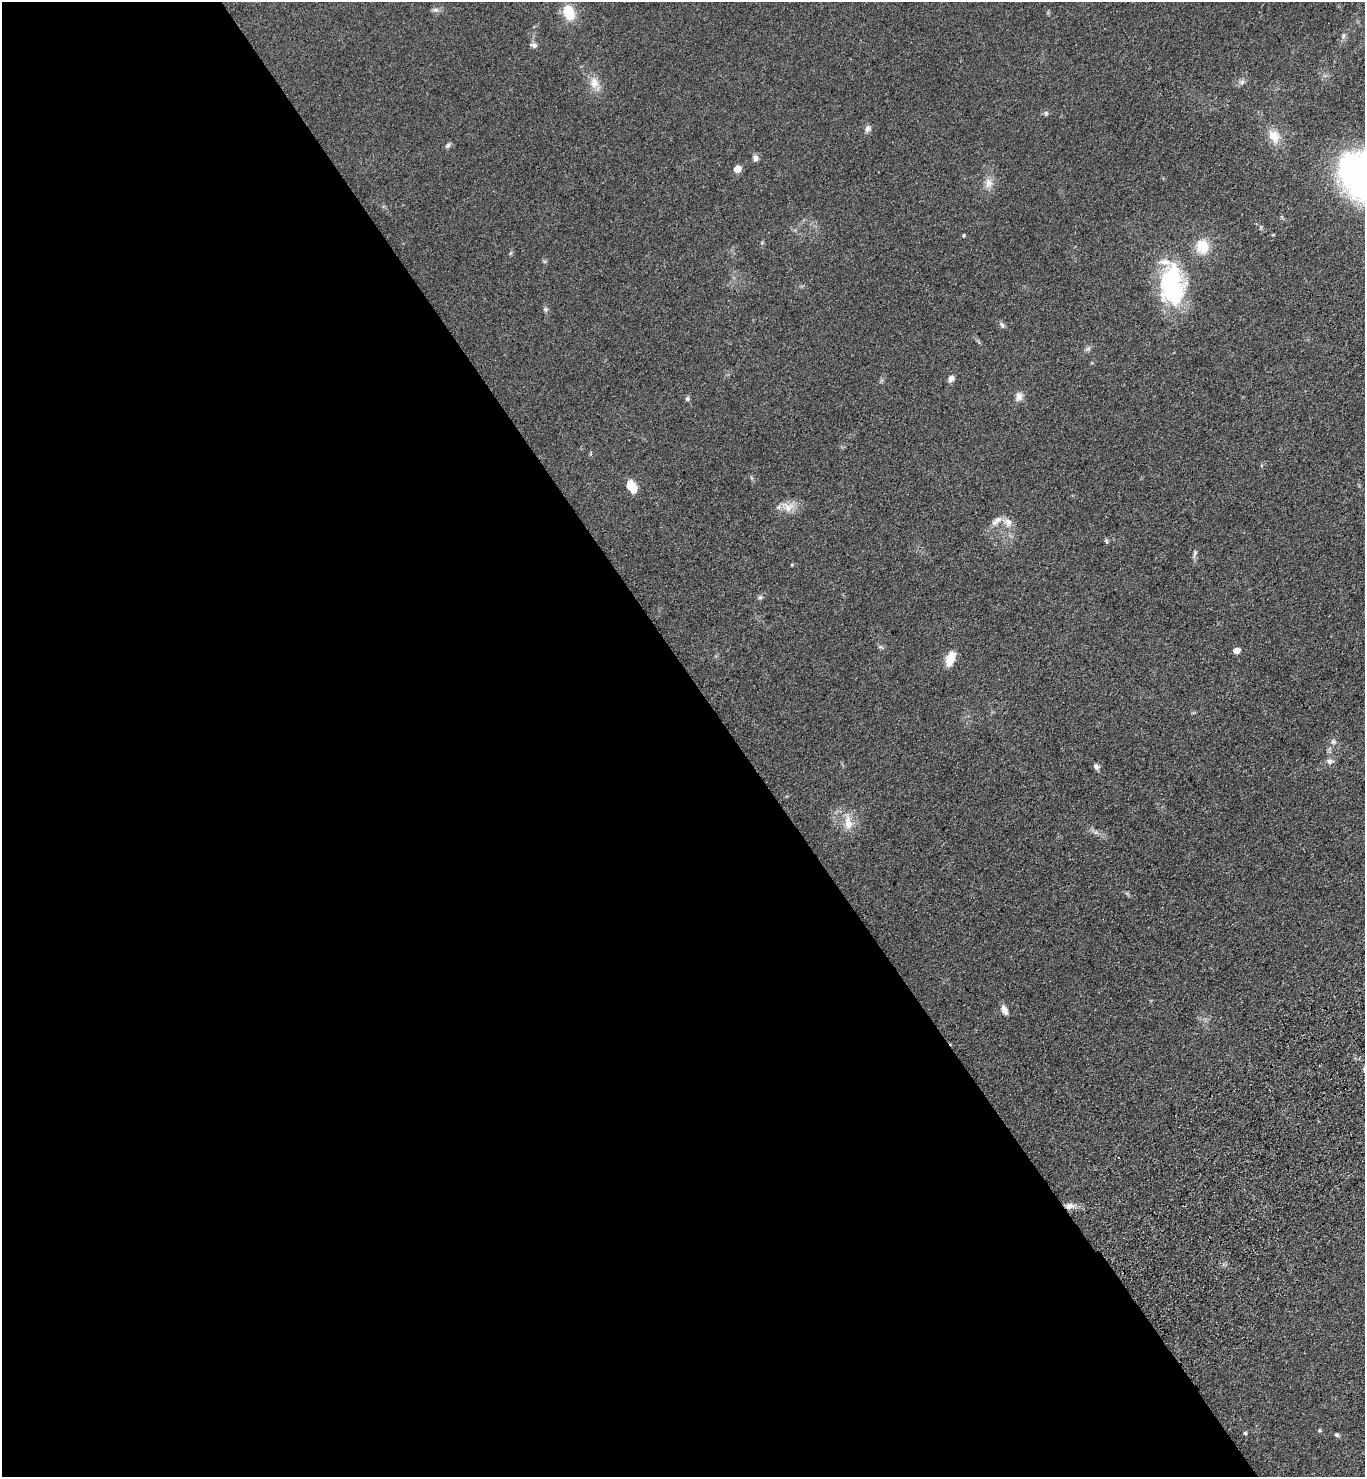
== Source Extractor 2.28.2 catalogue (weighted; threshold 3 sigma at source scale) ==
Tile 9 of 4 x 4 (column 1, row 3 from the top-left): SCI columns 372-1734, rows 1569-3043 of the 6055 x 6086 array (HDU 1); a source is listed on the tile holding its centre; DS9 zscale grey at full resolution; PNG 1367 x 1479 px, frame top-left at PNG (2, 2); no overlay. Shown black and unused: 54% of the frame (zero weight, under 3 of 4 exposures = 6% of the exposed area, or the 3 px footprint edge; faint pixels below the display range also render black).
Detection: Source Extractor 2.28.2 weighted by HDU 2 'WHT'; one run over the whole footprint, this tile lists its part. Background 0.0995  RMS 0.0068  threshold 0.0306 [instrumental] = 3 sigma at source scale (4.5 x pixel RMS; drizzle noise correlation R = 1.50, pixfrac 1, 0.05/0.05 arcsec/px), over >= 5 px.
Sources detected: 41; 2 inside a brighter listed object's ellipse — not listed separately; the other 39 listed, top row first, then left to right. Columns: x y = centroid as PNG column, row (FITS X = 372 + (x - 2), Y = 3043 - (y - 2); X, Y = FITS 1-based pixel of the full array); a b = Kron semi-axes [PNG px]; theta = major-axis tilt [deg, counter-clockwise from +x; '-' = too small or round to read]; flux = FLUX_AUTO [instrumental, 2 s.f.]
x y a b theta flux
435 10 8 6 -1 2
569 12 18 12 -69 16
1343 36 9 6 61 1.9
533 45 11 6 -16 2
1242 82 8 6 22 2
594 83 17 12 -86 7.7
1046 113 7 5 -90 1.2
868 129 9 7 64 2.4
1274 136 17 13 -60 10
448 146 8 5 51 1.5
755 158 8 7 - 2.5
737 169 5 5 - 12
989 183 14 11 88 5.7
963 236 5 4 - 0.85
1202 247 19 17 -86 14
510 253 6 4 86 0.9
1172 285 50 29 -87 73
545 309 6 5 - 1.2
1002 325 9 5 -67 1.5
951 379 8 6 64 3.1
1019 397 11 9 59 3.9
687 399 6 6 - 1.4
631 486 12 8 -64 13
788 507 17 14 17 8
1008 522 13 11 -53 5.4
1106 541 7 4 -89 1
1194 554 14 3 70 1.7
760 597 7 5 21 1.3
1236 650 5 5 - 7.1
950 659 18 9 69 10
1333 742 7 6 - 1.8
1329 761 9 7 10 2.6
1096 766 8 6 -48 2.2
848 823 20 10 -81 9
1004 1010 12 7 -64 3.7
1069 1206 12 7 13 4.4
1319 1430 5 4 - 0.73
1245 1433 4 4 - 0.87
1337 1435 6 5 - 1.1
Overlapping masked pixels (flux is a lower limit): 1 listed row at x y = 1069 1206